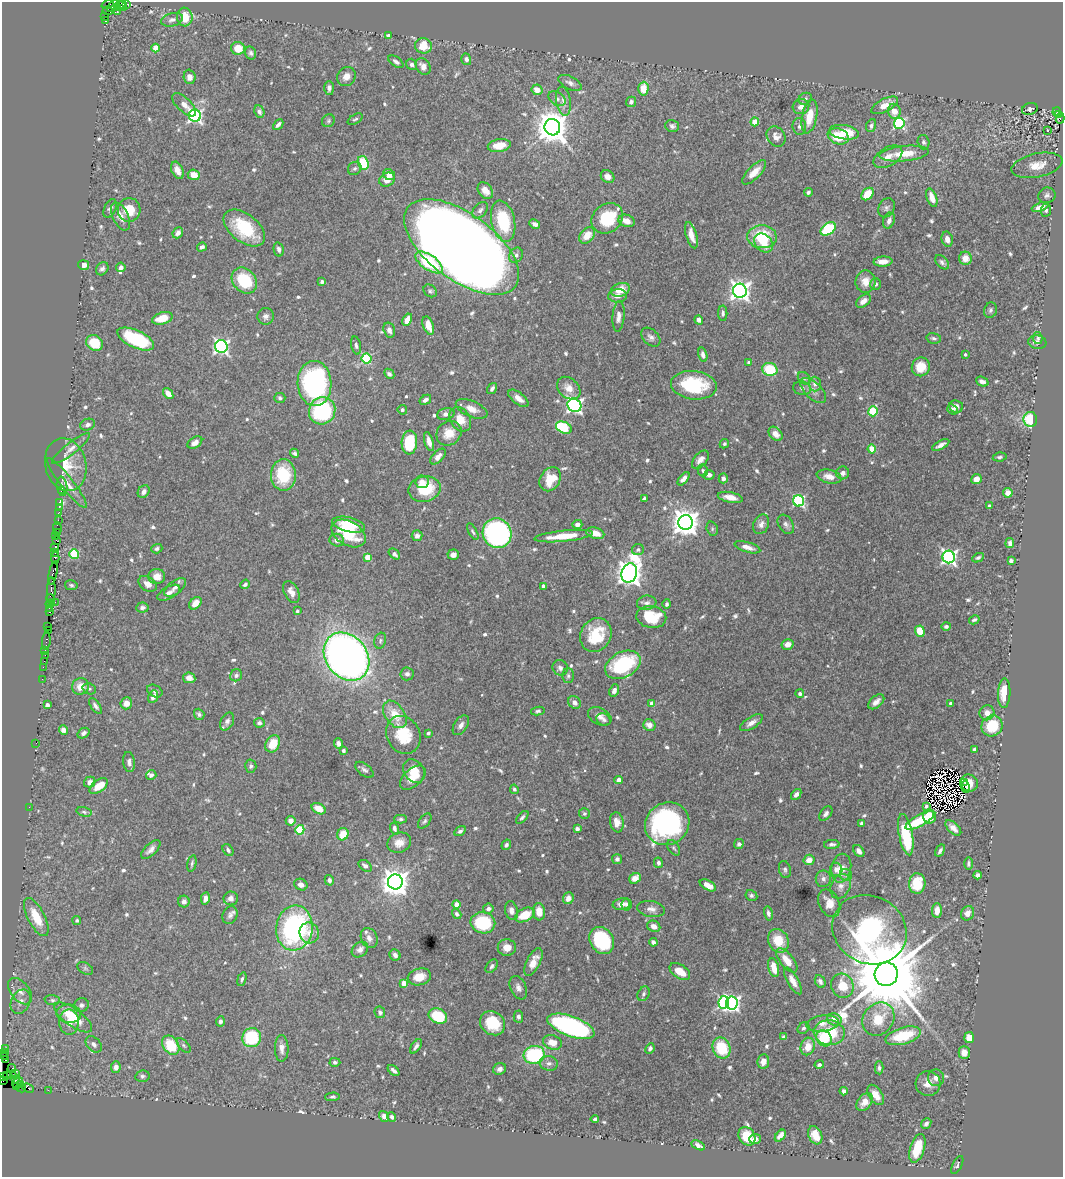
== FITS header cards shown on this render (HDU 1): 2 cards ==
NAXIS1  =                 1061
NAXIS2  =                 1175

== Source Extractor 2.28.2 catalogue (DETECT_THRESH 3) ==
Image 1061 x 1175 px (HDU 1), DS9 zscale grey, 1 PNG px = 1 image px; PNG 1065 x 1179 px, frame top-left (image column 1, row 1175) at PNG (2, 2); each listed source drawn as its Kron ellipse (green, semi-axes under 4 px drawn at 4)
Background 1.18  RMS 0.026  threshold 0.0777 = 3 sigma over >= 5 px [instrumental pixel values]
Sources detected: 718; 7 with non-positive FLUX_AUTO (blend fragments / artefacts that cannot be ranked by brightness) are neither listed nor drawn; of the other 711, the 500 brightest by FLUX_AUTO listed and drawn (211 fainter detections omitted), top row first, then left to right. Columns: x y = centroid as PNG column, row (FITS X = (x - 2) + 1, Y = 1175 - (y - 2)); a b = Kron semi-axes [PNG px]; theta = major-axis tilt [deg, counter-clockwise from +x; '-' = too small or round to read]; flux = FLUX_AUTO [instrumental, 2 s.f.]
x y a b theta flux
123 4 3 3 - 63
127 4 3 2 - 43
108 5 6 2 17 78
114 6 8 3 44 76
121 6 6 2 -33 81
117 8 2 2 - 30
108 11 5 4 - 48
117 12 2 2 - 26
105 17 3 2 - 16
185 17 9 8 - 35
172 20 11 6 15 7.6
105 21 3 3 - 400
389 35 4 3 - 13
423 46 8 7 - 42
156 48 4 4 - 41
238 48 7 6 - 28
251 53 7 5 -75 4.2
466 59 6 5 - 6.8
396 62 8 4 -34 5.6
412 64 6 5 - 5.5
423 66 9 6 -56 12
190 77 7 6 - 11
346 77 10 9 - 14
570 83 13 6 -27 7.5
329 88 7 5 -87 6.2
643 89 7 5 87 34
537 90 5 5 - 19
557 99 9 6 -33 6.2
805 99 7 5 29 3.9
563 101 15 7 -81 12
631 102 5 5 - 6.1
184 105 15 7 -44 13
885 105 14 6 28 22
801 107 8 7 - 10
1030 109 8 6 19 5.1
894 111 7 6 - 20
259 112 6 5 - 5.8
1057 112 4 3 - 140
1059 114 3 3 - 130
195 116 6 6 - 390
809 116 17 7 79 34
1060 118 5 3 - 150
355 119 8 4 30 3.7
328 121 7 6 - 3.6
755 122 4 4 - 38
899 123 5 5 - 240
278 125 6 3 46 5.7
672 126 7 6 - 5.3
799 126 8 7 - 5.6
871 126 6 4 69 4.5
552 127 8 7 - 3400
1048 130 3 3 - 4.1
844 132 15 7 -9 46
776 136 11 9 -52 11
838 136 11 7 -21 53
924 142 7 6 - 4.4
499 146 11 6 9 27
904 154 25 7 6 42
888 157 16 9 31 19
363 163 7 5 -70 76
1037 165 26 12 12 33
355 168 7 6 - 4.1
177 170 9 5 -63 16
754 172 16 6 45 22
194 175 6 5 - 22
389 175 6 5 - 13
608 177 7 6 - 11
387 180 8 6 33 19
485 191 9 6 -53 13
808 192 4 3 - 3.9
867 194 7 5 47 35
1047 195 8 7 - 5.9
932 198 9 5 -70 18
1040 207 9 4 20 11
110 208 10 5 65 6.4
886 208 10 8 64 6.1
129 210 12 11 - 36
480 210 9 6 49 6.5
1046 210 6 5 - 3.5
121 216 15 7 -65 15
607 218 17 14 39 79
503 221 21 11 -78 100
627 221 8 6 -17 19
889 221 8 5 70 8.3
535 224 5 4 - 5.9
244 228 24 14 -38 85
828 229 8 5 35 120
178 233 6 5 - 8.9
587 235 9 6 48 25
691 235 14 5 -73 21
762 237 15 11 -4 76
947 239 7 5 -77 9.6
764 243 10 8 -46 24
202 247 5 4 - 5.7
462 247 67 33 -36 6500
279 249 7 5 -77 6
516 255 8 6 57 6.6
965 258 6 6 - 20
429 262 16 7 -35 100
883 262 9 5 2 16
942 262 8 5 -45 5.2
84 265 5 5 - 12
121 267 5 4 - 7.4
102 269 7 5 52 5.7
244 281 14 11 -48 80
865 281 11 10 - 18
322 282 3 3 - 5.9
875 284 6 5 - 5.4
620 290 9 6 19 30
430 291 7 5 -39 3.8
740 291 7 7 - 1000
617 296 9 6 4 10
864 301 8 5 39 13
990 310 8 6 73 4.6
723 313 8 4 89 4.5
266 316 8 8 - 7.5
618 316 15 6 85 11
162 318 10 6 16 38
407 320 6 4 62 18
699 320 5 4 - 7.6
428 325 9 5 -70 22
389 330 8 5 -74 8.8
651 337 11 7 -44 7.6
934 338 7 5 -14 4.4
1038 338 6 4 -81 3.9
136 339 20 8 -24 130
1037 342 9 6 -10 8.5
94 343 9 7 -38 54
356 345 9 5 -77 5
221 347 6 6 - 500
965 354 4 3 - 3.4
703 355 7 4 -75 6.2
366 358 5 5 - 130
749 362 3 3 - 3.9
921 367 9 9 - 33
770 369 7 6 - 62
389 374 6 4 -45 5.5
804 378 7 5 -44 4.1
982 382 6 4 -23 8.4
314 383 22 17 -88 360
815 384 7 6 - 6.3
694 385 23 14 -6 110
492 388 6 4 56 4.7
569 388 13 9 -42 18
802 388 9 7 -10 6.4
813 391 16 8 -44 12
168 393 6 4 -49 13
280 398 5 5 - 3.7
518 398 12 6 -38 13
425 400 6 4 33 7.6
574 405 7 6 - 610
956 406 7 6 - 10
472 409 17 8 -23 16
953 409 6 4 -41 3.9
402 410 5 4 - 3.7
322 411 14 13 - 250
873 411 5 4 - 87
446 414 9 6 14 7.7
460 419 13 10 -57 23
1030 419 7 7 - 82
88 425 8 5 19 5.8
564 428 8 5 -26 80
449 433 13 11 41 26
776 434 8 6 -48 12
429 441 10 4 -74 12
195 443 8 5 32 9.8
409 443 12 8 85 88
724 444 5 4 - 3.7
941 445 9 4 28 8.9
71 449 24 5 38 11
872 449 4 4 - 42
295 453 5 4 - 4.5
438 456 10 5 47 9.7
1000 457 7 4 8 3.8
700 460 11 6 50 11
66 465 27 20 -76 49
703 470 6 5 - 3.4
843 473 6 6 - 7.4
283 475 16 12 -88 86
709 475 5 5 - 7.5
829 476 12 6 -13 16
723 478 5 4 - 5.4
550 479 13 10 57 44
683 479 8 4 50 11
976 479 5 5 - 14
422 482 7 6 - 12
67 483 31 6 -52 18
62 486 10 5 -83 4.6
424 489 16 12 11 69
61 491 2 2 - 15
144 492 7 5 58 8
1008 493 5 4 - 14
730 497 12 5 -11 16
644 498 4 3 - 3.7
798 501 5 5 - 230
59 502 4 3 - 58
989 506 3 3 - 3.7
59 508 2 2 - 20
59 513 4 3 - 89
58 520 3 2 - 33
686 522 7 7 - 2200
577 524 5 4 - 9
761 524 10 7 65 9.6
786 524 10 7 -56 6.4
349 525 17 7 -13 45
57 528 6 3 -82 130
712 529 7 5 -72 3.4
57 532 3 2 - 61
473 532 9 4 -61 3.4
349 533 18 12 -30 96
497 533 15 14 - 430
595 533 9 5 -16 17
56 536 3 2 - 69
417 536 5 5 - 7.6
564 536 29 5 6 45
56 540 3 2 - 110
337 540 7 6 - 11
1010 543 5 4 - 6.9
747 547 13 5 -16 13
55 548 2 2 - 33
157 549 5 4 - 4
638 550 6 5 - 4.3
55 553 3 2 - 69
74 554 5 5 - 100
394 554 6 4 -40 6.7
453 555 6 5 - 7.3
368 557 4 4 - 29
949 557 6 6 - 470
55 558 5 3 - 140
978 558 6 4 27 3.9
1011 561 4 4 - 5.6
53 573 12 4 77 400
629 573 10 7 73 1800
157 576 8 7 - 15
147 584 10 7 -34 13
245 584 5 4 - 5.1
71 585 6 5 - 3.6
543 586 3 3 - 3.5
175 587 12 6 36 11
51 590 13 3 88 560
291 592 12 7 -63 13
169 593 12 6 29 9.5
51 600 5 3 - 91
55 602 2 2 - 28
195 603 7 5 47 21
647 603 10 7 8 7.2
50 604 4 3 - 65
667 604 5 4 - 3.6
50 608 4 2 - 73
142 608 6 5 - 5.1
297 611 3 3 - 3.5
50 612 3 2 - 49
651 617 15 10 -9 70
974 620 5 3 - 3.6
946 626 5 4 - 4.7
47 627 3 2 - 61
48 631 2 2 - 21
920 631 5 4 - 35
596 635 17 15 61 71
46 641 9 3 84 140
380 641 8 5 73 5
787 644 6 5 - 14
45 650 2 2 - 41
45 655 2 2 - 59
346 657 26 20 -52 1300
44 661 2 2 - 25
623 665 19 12 28 170
43 667 2 2 - 38
560 668 8 7 - 7.3
407 674 6 6 - 6
236 675 6 5 - 5.3
568 676 7 6 - 4.1
189 678 6 5 - 14
42 679 2 2 - 29
80 686 8 8 - 23
89 689 7 5 -20 4.1
155 691 8 6 -26 4.9
614 691 6 4 67 6.5
800 693 4 4 - 5.8
1004 693 15 6 88 30
153 697 6 4 66 10
575 702 7 5 -46 9.1
876 702 9 5 41 9.8
126 703 6 6 - 15
652 703 4 4 - 18
951 703 3 3 - 8.8
47 705 4 4 - 11
95 706 9 4 -55 5.5
538 711 7 4 8 3.5
987 713 7 7 - 12
199 714 6 5 - 4.8
395 714 15 9 -55 36
600 716 12 8 -26 10
604 720 7 6 - 4.9
227 721 9 6 62 6.7
259 723 5 5 - 5.4
751 723 13 5 33 11
461 725 11 6 56 8.5
649 725 6 5 - 13
992 726 11 10 - 60
64 730 5 4 - 10
83 733 6 4 36 5
428 733 4 3 - 3.5
403 735 20 16 -61 63
36 743 2 2 - 24
273 744 9 7 59 38
338 744 5 4 - 6.7
974 749 4 3 - 5.5
343 751 3 3 - 4
129 762 10 6 -82 6.9
251 766 6 5 - 4.3
364 770 10 5 -38 5.7
414 771 13 9 -52 24
151 775 5 4 - 5.8
413 778 15 8 41 32
619 780 4 4 - 8.4
90 782 6 5 - 8.9
964 782 3 2 - 8.3
969 783 9 8 - 25
99 786 10 5 37 29
966 787 6 4 -70 11
514 789 5 4 - 3.5
796 794 6 4 50 6.9
926 806 4 3 - 5.9
29 807 2 2 - 12
319 809 7 5 -28 26
84 812 7 4 -15 3.6
584 814 5 5 - 3.4
826 814 8 5 52 6.3
929 816 7 6 - 34
522 817 8 4 46 4
401 819 6 4 0 3.9
291 821 5 5 - 12
425 821 9 5 52 4.1
920 821 16 5 28 56
617 822 10 7 -81 16
861 823 4 3 - 3.5
667 824 23 21 31 340
394 828 6 4 -76 5.6
953 828 10 5 -43 12
577 829 4 4 - 6.4
300 830 5 4 - 100
460 831 6 4 32 4.3
343 834 6 5 - 32
906 835 21 7 -79 100
399 843 12 9 21 18
739 844 5 4 - 5.8
832 844 8 4 3 4.9
506 845 5 4 - 4.9
674 848 8 5 -55 3.7
151 849 12 6 44 9.8
228 850 6 4 -53 4.1
940 850 6 3 59 4.6
859 851 6 5 - 11
617 859 5 5 - 4.5
809 860 5 5 - 18
192 863 8 4 78 3.6
658 863 5 4 - 4.2
969 864 6 4 85 3.5
365 866 7 5 -38 6.3
841 868 14 10 78 24
785 869 9 6 -74 4.5
836 869 6 6 - 9.3
846 875 6 6 - 3.9
978 875 4 4 - 7.6
635 878 6 5 - 18
823 879 8 7 - 7.5
329 880 5 4 - 4.7
395 882 7 7 - 2300
917 884 10 8 88 48
301 885 7 5 -27 9.6
708 885 9 4 -29 14
841 886 13 9 66 12
751 896 6 5 - 4.1
231 898 7 7 - 9.8
568 898 6 5 - 12
205 899 6 4 80 8.6
184 901 6 5 - 7.2
829 903 15 10 -64 21
457 904 4 4 - 17
621 904 9 6 10 13
627 904 6 5 - 5
488 909 5 5 - 7.3
651 909 14 8 -9 11
937 910 7 5 87 14
511 911 9 6 -77 10
539 912 8 6 -83 21
768 913 7 4 -77 4.9
967 913 7 6 - 14
457 914 5 4 - 4.8
230 915 9 7 65 6.9
525 915 10 6 25 42
36 917 21 8 -63 48
77 920 4 4 - 3.5
483 923 12 10 -10 100
654 926 7 5 -27 11
294 928 22 18 82 330
869 930 38 33 -29 470
309 933 10 9 - 15
369 938 10 8 -64 9
602 940 14 11 -57 120
778 941 12 10 -66 40
653 942 4 4 - 5.9
507 947 9 8 - 16
360 950 9 7 39 8.5
395 955 6 5 - 7.2
787 961 14 6 -51 23
533 962 15 6 63 20
492 966 8 5 53 4.7
85 968 8 5 -30 3.6
774 968 10 5 -77 23
680 971 11 7 -33 27
886 974 12 11 - 32000
419 977 12 8 15 26
242 979 7 4 72 3.6
793 981 15 5 -60 14
820 981 7 5 -64 5.9
404 983 4 4 - 20
842 986 12 11 - 41
518 988 12 8 -66 8.7
20 991 15 9 -50 16
643 994 8 5 61 4.5
52 1000 7 5 -2 4.1
21 1002 13 9 63 15
724 1002 6 5 - 270
732 1003 6 6 - 490
81 1005 7 6 - 5.5
380 1012 6 5 - 5.6
69 1014 12 9 -9 27
438 1016 9 7 -28 83
73 1017 22 8 -36 50
518 1017 6 5 - 5.1
878 1019 18 15 51 51
834 1020 7 6 - 18
220 1021 5 4 - 5.1
69 1022 13 10 88 15
493 1023 13 11 -37 56
823 1023 16 8 6 14
571 1026 25 10 -20 450
803 1028 6 5 - 3.8
829 1033 15 12 -7 70
903 1036 18 8 16 73
784 1037 4 4 - 4.9
252 1038 10 9 - 110
824 1038 8 7 - 65
969 1038 5 5 - 19
552 1042 9 7 -18 23
94 1044 9 6 -45 6.7
171 1045 10 7 -55 66
184 1045 9 5 -49 4
416 1046 8 4 54 5.4
808 1046 9 7 77 23
282 1048 13 7 -88 11
722 1048 11 8 -69 71
5 1049 2 2 - 21
650 1049 5 4 - 4.4
4 1053 3 2 - 14
964 1053 6 5 - 13
534 1055 10 9 - 140
4 1056 3 3 - 44
5 1060 3 2 - 55
763 1061 7 6 - 9.5
335 1062 5 4 - 4.1
549 1063 9 7 -9 7.8
819 1065 4 4 - 4.1
116 1067 6 5 - 9.1
12 1068 4 3 - 58
879 1068 6 4 -88 4.5
500 1069 7 5 21 7.4
394 1070 7 3 -42 5.5
16 1074 3 2 - 43
12 1075 4 2 - 5.5
6 1076 4 2 - 21
142 1076 7 6 - 3.8
2 1077 2 2 - 12
936 1078 8 8 - 9.8
16 1079 3 2 - 25
3 1081 2 2 - 3.5
18 1082 6 2 44 69
928 1083 12 12 - 17
21 1084 4 3 - 53
17 1087 3 2 - 16
21 1088 5 2 - 26
28 1088 6 4 -22 170
48 1090 2 2 - 19
844 1091 4 4 - 6.4
876 1095 11 6 -56 20
332 1097 7 4 2 3.4
865 1102 10 6 53 16
384 1116 6 4 -53 7.8
392 1117 5 4 - 4.6
595 1119 4 3 - 4.2
926 1124 6 4 48 5.7
815 1135 9 6 -68 23
747 1136 10 8 -57 35
780 1136 7 4 51 13
755 1139 6 5 - 7.5
698 1145 7 4 -27 6.4
917 1148 15 7 73 53
957 1165 10 4 63 4
At the frame edge (FLAGS 8, measured only in part): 2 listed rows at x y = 2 1077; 3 1081
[211 fainter detections neither listed nor drawn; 7 non-positive-flux detections neither listed nor drawn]